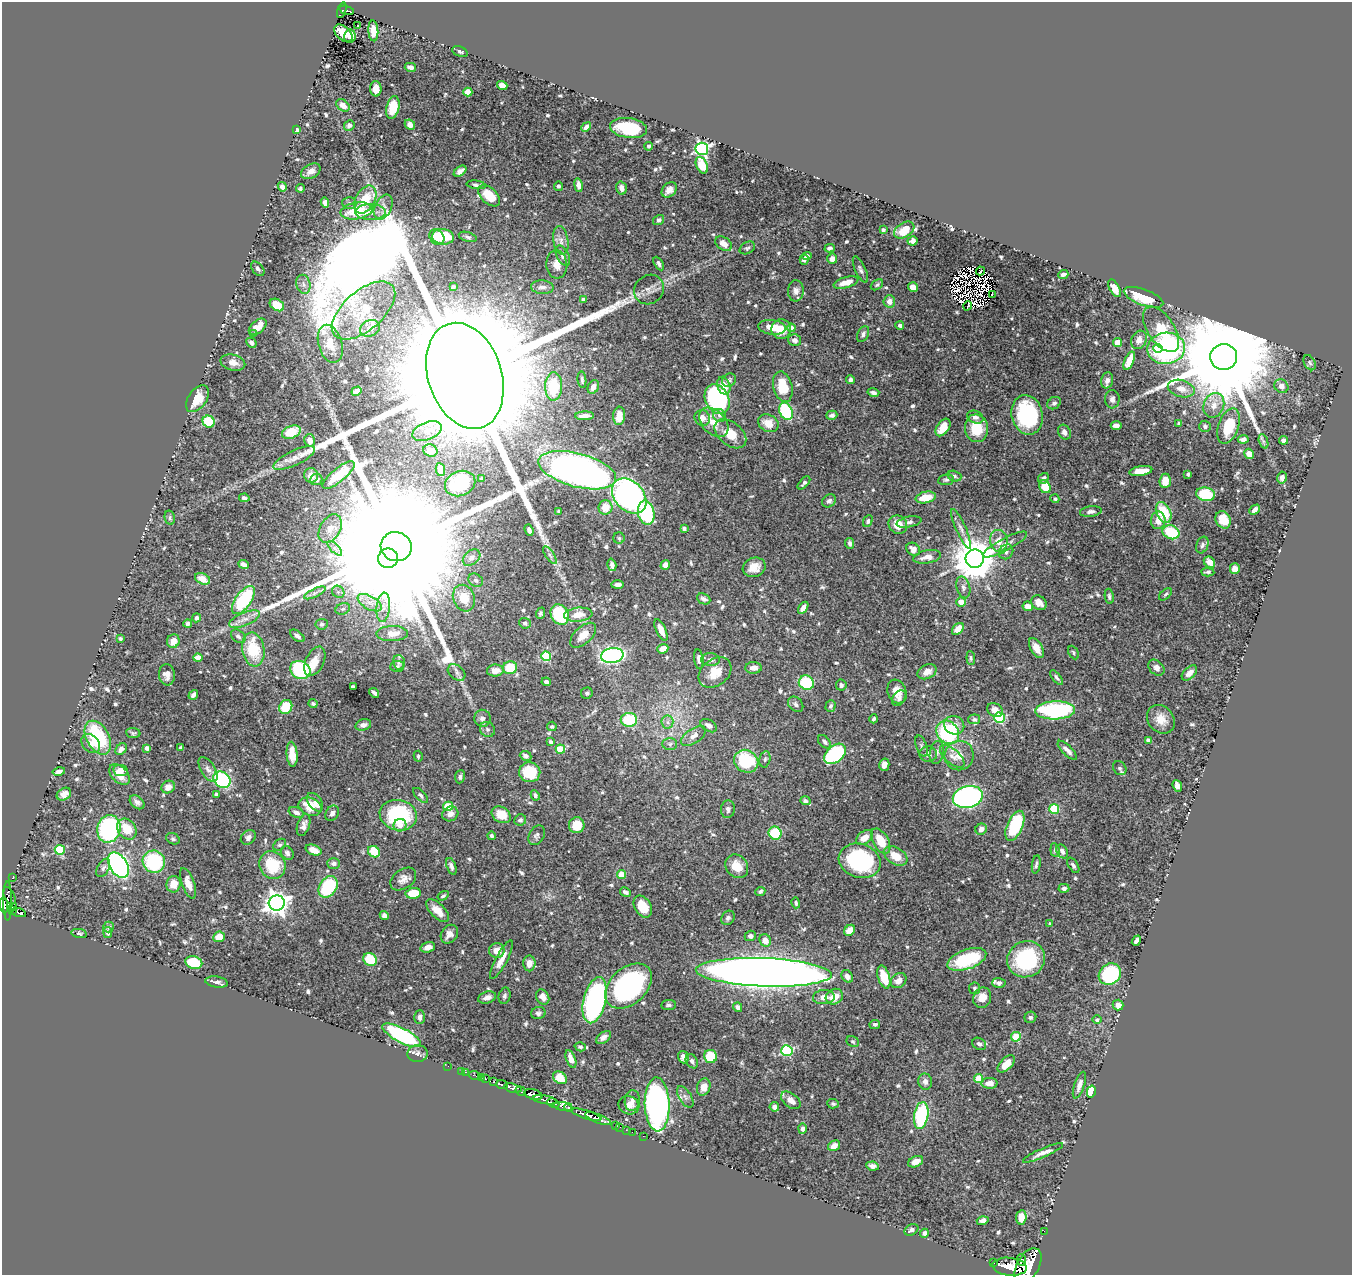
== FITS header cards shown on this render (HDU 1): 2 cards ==
NAXIS1  =                 1350
NAXIS2  =                 1273

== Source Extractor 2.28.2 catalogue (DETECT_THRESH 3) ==
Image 1350 x 1273 px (HDU 1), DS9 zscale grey, 1 PNG px = 1 image px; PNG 1354 x 1277 px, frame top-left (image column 1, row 1273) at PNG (2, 2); each listed source drawn as its Kron ellipse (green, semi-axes under 4 px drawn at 4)
Background 1.81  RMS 0.02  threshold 0.0614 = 3 sigma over >= 5 px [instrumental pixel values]
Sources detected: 726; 7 with non-positive FLUX_AUTO (blend fragments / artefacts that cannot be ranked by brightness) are neither listed nor drawn; of the other 719, the 500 brightest by FLUX_AUTO listed and drawn (219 fainter detections omitted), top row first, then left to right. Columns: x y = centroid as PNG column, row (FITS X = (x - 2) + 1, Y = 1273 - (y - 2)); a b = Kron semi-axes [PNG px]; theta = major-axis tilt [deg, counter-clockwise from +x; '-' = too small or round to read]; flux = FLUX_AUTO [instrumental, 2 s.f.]
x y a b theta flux
342 10 8 4 71 110
347 10 7 3 -16 96
358 26 3 2 - 3.3
373 31 10 5 -86 15
343 33 11 6 -42 9.7
350 36 7 5 76 9.5
460 52 8 5 -23 3.3
410 67 6 4 -14 6.1
502 86 5 4 - 12
376 89 7 6 - 9.5
468 92 4 4 - 32
343 105 7 5 -40 9.9
393 107 11 6 77 31
349 125 5 5 - 4.4
410 125 5 5 - 9.6
586 127 5 4 - 4.1
628 128 18 10 -8 59
296 130 4 3 - 14
649 146 4 4 - 2.6
702 149 6 6 - 300
702 165 9 5 -66 25
311 171 10 7 29 8.8
460 171 7 4 38 7.4
476 185 9 4 -8 3.8
578 185 7 4 -81 5.8
558 186 4 4 - 2.8
282 187 5 4 - 6.1
300 188 4 4 - 2.7
621 188 6 5 - 7
669 190 9 6 45 7.3
489 196 13 8 -43 34
365 199 15 9 61 32
325 203 5 4 - 7.9
349 203 7 6 - 3.7
383 207 13 8 63 10
357 211 16 8 9 49
370 212 15 8 0 12
659 220 6 4 35 3.2
883 230 4 3 - 3.1
904 230 11 7 32 32
437 237 8 6 -51 21
443 237 11 7 -7 43
468 237 9 4 -17 3.2
561 241 14 7 -82 8.9
913 241 5 4 - 5.8
724 244 9 6 -36 11
747 248 8 5 29 3
830 248 5 3 - 3
563 256 11 6 -62 8.3
807 256 4 4 - 4.1
832 259 5 5 - 7.7
804 260 5 4 - 3.5
557 264 14 10 -84 13
659 264 7 4 -59 3.9
258 269 8 5 -50 3.7
860 270 14 5 -66 4.5
980 271 4 2 - 4
1063 275 5 3 - 4.2
846 282 13 5 16 16
303 284 10 7 -78 6.1
877 285 7 4 36 2.5
453 287 4 3 - 2.8
542 287 11 6 -3 6.9
913 287 5 4 - 14
1115 288 9 5 -61 11
649 289 16 14 42 11
796 291 10 8 88 7.3
992 295 4 2 - 2.4
1143 297 21 8 -20 49
583 299 4 3 - 4.7
889 301 6 6 - 9.4
277 305 8 5 -33 27
968 306 4 2 - 3.8
363 311 38 19 41 58
900 325 4 4 - 3.7
258 327 10 6 41 17
772 327 14 7 -6 20
370 328 10 8 23 7.4
791 328 4 4 - 13
781 329 10 10 - 20
1161 329 26 13 -56 41
254 334 4 4 - 4.7
863 334 8 5 63 4.1
795 340 6 6 - 6.8
1139 340 9 7 63 9.5
251 343 6 4 -45 4.2
1117 343 4 4 - 35
330 344 19 12 -74 20
1158 348 5 3 - 17
1166 348 19 15 9 280
1224 357 13 13 - 52000
1129 361 10 5 67 25
233 363 12 8 -14 11
1310 363 8 5 -61 2.5
465 376 54 37 -72 240000
582 380 8 3 -83 2.8
729 380 7 6 - 3.5
850 380 4 4 - 4.4
1107 380 8 6 75 6.6
554 386 14 8 88 53
724 386 9 6 -70 21
1281 386 7 6 - 7.9
593 387 7 5 64 8.6
783 387 15 9 -76 44
1181 388 13 8 -15 14
356 391 5 4 - 13
873 393 6 4 -14 4.7
198 399 15 9 56 27
717 399 16 11 -64 220
1112 399 9 7 -87 5.5
1054 403 7 5 35 4.3
1214 405 12 10 67 13
786 411 9 6 -65 120
719 415 7 6 - 4.3
832 415 5 4 - 4.6
1027 415 20 15 -77 120
585 416 9 4 2 9.9
619 416 9 6 86 19
975 417 8 6 -22 5.3
702 418 8 7 - 10
209 422 6 5 - 47
714 422 17 11 -44 22
768 423 11 8 -25 19
1179 423 3 3 - 2.7
1116 426 5 4 - 8.4
1205 426 6 5 - 3.2
1228 426 18 10 71 41
943 427 10 6 56 22
976 428 14 11 -81 39
427 431 15 8 22 14
291 432 10 6 22 33
1064 432 8 6 -63 6.8
730 434 18 11 -39 28
1243 439 5 4 - 4.9
310 440 6 5 - 8.3
1284 440 4 4 - 4.9
1263 441 7 4 -72 3
430 451 7 6 - 17
1249 454 5 4 - 10
294 458 23 7 25 13
440 470 6 4 -79 15
577 470 40 17 -15 700
1141 471 11 5 9 20
1188 474 4 3 - 2.9
311 475 7 7 - 11
338 475 20 6 40 42
954 476 7 5 -17 3
482 478 4 3 - 3.1
1043 478 6 4 51 3.8
1282 478 6 4 79 5.6
316 480 6 5 - 5.1
946 480 8 5 10 3.3
1165 481 7 5 85 21
804 483 8 4 47 3.8
460 484 15 12 23 53
1045 487 7 5 -63 25
1206 494 9 7 -10 61
629 496 20 14 -47 510
926 497 10 5 11 30
244 498 5 4 - 3.8
1055 499 4 4 - 3.1
829 501 7 6 - 4.6
605 507 7 7 - 20
1255 510 6 4 45 6
559 511 3 3 - 3
1091 512 11 5 7 5.5
1164 512 11 7 -64 54
646 513 12 8 -79 120
170 518 7 5 -78 2.6
1158 520 9 7 84 13
1223 520 9 7 -63 26
868 521 6 4 65 3.2
909 522 12 5 11 4.7
898 525 9 8 - 21
684 528 4 4 - 3
330 529 15 10 59 14
961 529 21 5 -66 8.7
529 530 6 4 -70 4.7
1171 532 9 6 -22 64
619 538 5 5 - 2.4
999 541 11 9 -83 15
850 543 5 4 - 3.7
1005 544 25 6 28 11
1202 545 8 6 70 4
396 547 15 14 - 150000
335 548 9 3 -45 3.8
913 549 7 6 - 9.7
1006 552 8 6 51 4.5
550 555 10 4 -57 4.1
927 557 14 6 11 12
388 558 10 9 - 33000
472 558 10 6 40 6
975 559 9 9 - 5100
1209 562 6 5 - 12
243 564 5 4 - 5.1
612 565 6 4 -74 6.1
665 565 5 4 - 5.2
754 567 11 9 20 17
1235 569 5 5 - 11
1208 572 7 3 -3 2.7
202 579 8 5 -26 17
476 580 8 6 -35 4.1
618 585 6 4 2 5.1
963 587 11 6 -75 5.3
338 592 7 5 -43 3.5
315 593 12 4 25 4.7
1165 594 8 4 44 2.5
1109 596 8 4 -83 3.1
464 598 13 10 -68 26
704 599 7 5 -25 4.9
243 600 16 8 55 100
961 602 5 4 - 16
370 603 13 6 -29 12
1039 603 8 6 -42 13
1028 606 5 5 - 14
383 607 15 6 85 10
803 608 7 4 56 8
343 609 7 5 21 3.5
540 613 6 4 70 2.5
560 615 11 8 -60 110
578 615 14 7 6 18
197 618 4 3 - 4
244 619 16 6 23 10
188 623 4 3 - 3.5
525 623 6 5 - 4
322 624 6 5 - 3.3
958 629 7 5 43 16
661 630 12 5 -65 12
392 634 16 7 1 15
583 635 16 8 43 15
238 636 8 5 -40 3.7
297 636 8 4 -37 4.3
120 638 4 4 - 2.4
173 641 7 6 - 13
1036 648 11 6 -60 14
253 649 17 11 -80 56
663 649 5 4 - 12
1073 652 7 5 -63 2.4
612 655 11 7 8 230
546 656 5 5 - 88
198 658 4 4 - 13
971 658 7 4 -84 2.6
699 659 10 4 -83 5
710 660 9 6 -2 4.7
315 661 16 9 64 15
399 662 7 6 - 3.3
397 666 7 5 3 3.2
510 668 7 6 - 44
753 668 8 6 2 9.8
1156 668 9 6 -44 7.2
300 670 10 8 -29 150
495 671 8 6 1 13
715 672 18 13 38 25
927 672 10 7 26 11
457 673 10 7 -41 5
1189 673 9 5 44 9.1
167 675 10 8 -85 9.3
1057 678 9 4 -52 3.4
546 682 4 4 - 4.4
806 683 8 7 - 90
841 685 5 5 - 4.1
353 687 3 3 - 3.7
897 691 12 9 -71 16
374 693 5 3 - 3.6
587 693 6 5 - 2.8
193 695 5 4 - 4.3
899 698 8 6 50 4.9
313 704 4 4 - 2.4
796 704 8 6 -47 4.4
831 706 6 5 - 3.1
286 707 7 6 - 34
995 710 8 6 -33 11
1055 710 20 9 2 180
482 718 8 8 - 6.5
999 718 5 5 - 120
874 719 4 4 - 3.2
974 719 6 5 - 2.8
1161 719 15 12 -50 20
629 720 8 7 - 61
667 722 6 6 - 4.9
363 725 8 5 16 5.3
954 725 10 9 - 12
552 726 5 5 - 2.4
709 726 9 6 -31 7
487 729 8 7 - 3.9
948 732 12 10 -47 130
133 733 7 4 -5 2.4
693 736 14 7 34 9.8
98 738 18 11 -61 100
1148 740 4 4 - 8.8
550 742 4 3 - 5
824 742 8 5 -46 4.1
91 744 11 8 -49 9.3
670 744 7 6 - 3.8
921 746 11 5 -70 3.4
147 748 4 4 - 7.4
181 748 4 4 - 4.1
121 749 6 5 - 6.1
560 749 5 4 - 52
1067 750 13 5 -45 6.6
937 752 12 7 79 5.8
292 754 12 5 -85 19
835 754 12 8 39 170
928 754 9 7 -4 5.8
418 756 5 4 - 2.9
526 756 6 4 -23 4.9
952 756 15 7 -41 9.1
959 756 15 14 - 19
765 759 8 5 79 2.9
746 761 12 11 - 80
884 765 6 5 - 7.3
1120 768 7 6 - 3.4
208 769 14 7 -57 7.9
59 771 6 4 12 4
120 771 7 5 -10 12
530 772 11 10 - 41
120 774 12 7 -45 21
460 777 7 5 83 3.6
222 780 9 7 -41 140
1177 786 6 4 -67 8.1
168 787 7 6 - 12
64 794 7 6 - 7.8
216 794 3 3 - 3.7
421 795 9 4 -44 3.4
535 795 5 4 - 3.6
968 797 15 11 14 320
805 801 5 4 - 3.5
137 802 8 6 -42 5.6
315 802 10 6 -53 7.2
448 806 5 4 - 43
310 807 12 8 -20 29
728 809 9 7 83 4.8
1054 809 5 5 - 71
296 812 8 5 -22 5.7
332 813 8 6 55 5
450 814 8 7 - 7.6
398 815 19 15 -11 140
501 815 10 7 -32 24
520 820 6 5 - 4
303 825 11 6 72 6.1
400 825 6 6 - 7.2
577 825 8 7 - 30
1015 826 16 7 67 91
109 829 14 11 76 170
127 829 11 9 -52 31
981 829 6 5 - 8.3
775 833 7 6 - 51
537 835 10 7 60 4.4
491 836 4 3 - 3.1
248 837 8 6 43 5
864 838 9 6 37 14
173 839 7 5 -27 3
881 841 14 8 -60 31
280 845 7 5 37 2.9
60 850 5 5 - 83
314 850 8 5 -20 14
1055 850 7 4 -84 2.8
1062 851 7 5 -59 5.1
374 852 6 5 - 33
287 853 7 5 -53 4.7
896 856 13 8 -32 22
860 861 21 17 -18 140
154 862 11 11 - 100
334 863 6 5 - 4.8
1036 864 9 3 82 2.9
118 865 14 8 -58 440
272 865 14 13 - 55
1073 865 9 4 -58 4.1
451 866 9 4 -69 5.2
737 866 12 10 -47 19
103 868 10 5 60 4.1
621 874 4 4 - 25
12 878 3 2 - 6.7
403 879 14 9 35 9.9
188 883 16 6 -70 13
173 884 8 7 - 16
328 887 12 8 56 93
1064 888 5 4 - 4.4
760 891 5 4 - 3.3
625 892 6 4 -31 4.2
413 893 7 5 10 37
9 896 9 5 -65 320
443 896 6 4 33 2.5
8 901 20 4 -90 250
277 903 8 7 - 1100
796 903 5 4 - 2.7
4 905 8 4 -84 900
13 907 4 3 - 180
643 907 12 8 -58 26
13 911 3 3 - 160
438 911 14 7 -44 16
19 913 7 3 -17 290
384 915 4 4 - 4.3
728 918 7 6 - 3.5
1050 924 4 3 - 3.4
109 927 5 5 - 3.3
849 930 6 5 - 15
108 932 6 4 -82 3.9
79 933 8 4 -11 2.6
449 934 10 8 56 8.2
750 936 6 5 - 4.5
219 937 6 5 - 19
765 940 6 5 - 13
1136 941 5 4 - 4.9
428 947 7 5 18 9
497 951 8 7 - 14
370 959 7 6 - 58
967 959 20 9 20 80
1026 959 19 18 - 110
501 960 21 5 62 13
194 962 9 6 -16 57
529 963 8 6 90 10
764 972 68 14 -2 3200
1110 974 12 10 38 110
847 976 7 5 -56 7.3
884 977 12 6 -72 37
899 981 8 7 - 10
217 982 11 5 -8 5.4
999 983 6 5 - 3.7
629 986 27 18 42 270
975 988 6 5 - 2.6
505 996 8 6 77 3.5
487 997 9 5 18 7.5
543 997 8 6 -64 11
824 997 11 7 5 9.5
834 997 9 7 30 20
982 998 10 8 68 16
595 1000 23 11 76 320
668 1005 7 5 5 2.9
1118 1005 5 5 - 7
738 1007 5 4 - 5.1
538 1013 7 6 - 3.8
420 1017 7 5 89 5.7
1030 1017 6 5 - 2.8
1097 1020 4 4 - 3.2
875 1024 5 4 - 3.1
402 1035 21 7 -27 160
603 1037 8 5 36 5.6
1016 1037 5 5 - 63
853 1042 6 5 - 2.5
979 1044 7 5 -32 3.8
580 1047 5 4 - 2.8
787 1050 5 5 - 140
418 1054 10 8 2 5.7
710 1056 6 6 - 52
683 1057 6 5 - 6.3
571 1059 9 4 -68 9.4
692 1061 8 5 -60 4.7
1006 1064 11 6 46 18
448 1066 2 2 - 14
462 1071 3 2 - 11
465 1072 2 2 - 14
475 1076 6 2 -19 26
481 1077 3 2 - 15
560 1078 7 5 -37 23
485 1079 3 3 - 120
979 1079 4 4 - 49
494 1082 3 3 - 320
925 1082 8 7 - 6.6
989 1083 8 5 2 9.4
502 1085 6 3 -20 420
1079 1085 14 5 71 7.5
704 1087 9 6 71 14
513 1088 9 4 -15 2100
521 1091 5 3 - 850
1091 1091 6 4 77 32
533 1094 9 5 -17 6500
685 1097 12 6 -58 5.6
545 1100 12 4 -10 1000
632 1100 10 7 82 5.9
791 1100 11 7 -38 11
553 1103 6 2 -25 660
657 1104 27 12 -88 520
833 1104 6 5 - 2.7
629 1105 10 9 - 9.1
563 1106 9 4 -12 1600
568 1107 4 3 - 490
774 1107 5 4 - 7.1
586 1115 15 4 -17 3500
921 1115 13 7 80 130
598 1119 14 4 -21 2500
616 1126 3 3 - 69
620 1127 2 2 - 27
802 1129 5 4 - 4.5
626 1130 2 2 - 20
632 1132 2 2 - 20
643 1136 2 2 - 19
834 1146 6 5 - 11
1043 1153 22 4 24 8.6
916 1162 8 5 24 11
872 1166 6 4 -9 5.8
1021 1217 7 5 84 12
983 1221 6 4 16 4.8
911 1230 7 5 31 4.2
1044 1231 2 2 - 15
924 1233 4 4 - 4.2
1021 1260 6 3 -86 610
994 1263 3 3 - 170
1028 1266 19 11 61 12000
1009 1267 17 9 -6 6200
At the frame edge (FLAGS 8, measured only in part): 2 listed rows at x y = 4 905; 1028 1266
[219 fainter detections neither listed nor drawn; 7 non-positive-flux detections neither listed nor drawn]